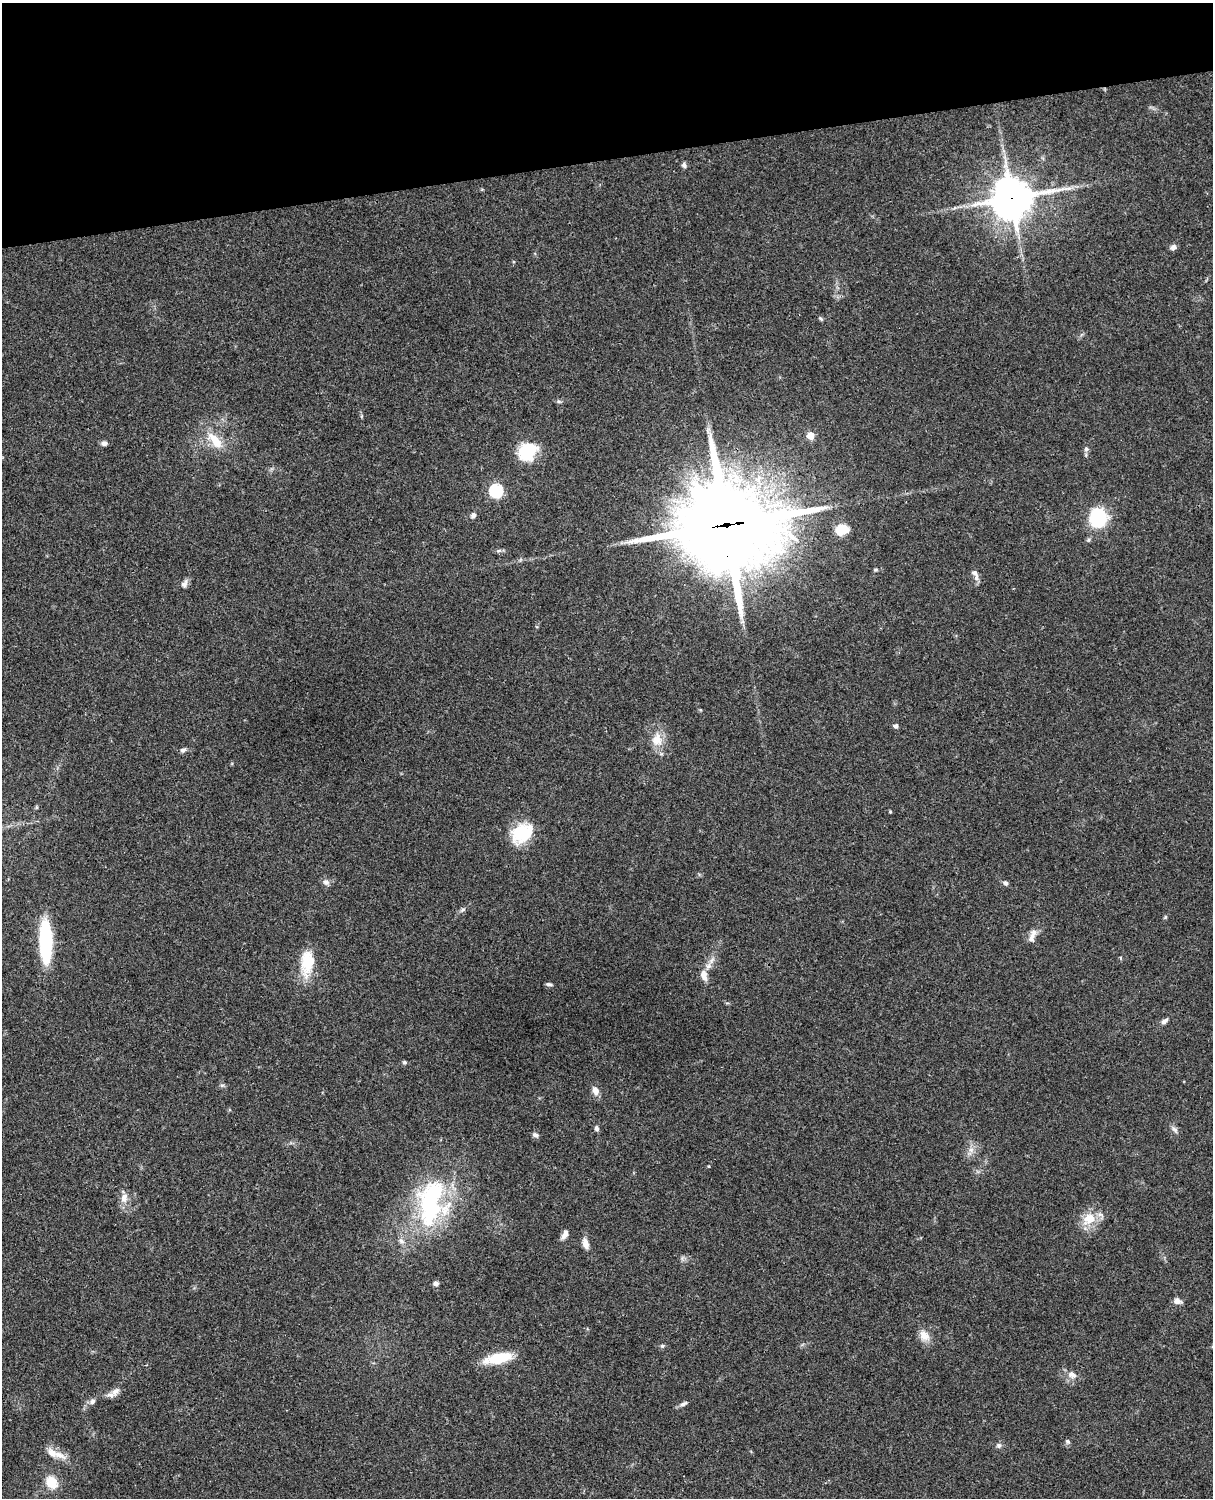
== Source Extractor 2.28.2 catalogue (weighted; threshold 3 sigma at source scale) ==
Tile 3 of 4 x 3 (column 3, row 1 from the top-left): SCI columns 2546-3756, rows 3268-4763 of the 5087 x 4927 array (HDU 1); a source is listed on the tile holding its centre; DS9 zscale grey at full resolution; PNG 1215 x 1500 px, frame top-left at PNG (2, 3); no overlay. Shown black and unused: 10% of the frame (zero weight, under 3 of 4 exposures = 6% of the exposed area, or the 3 px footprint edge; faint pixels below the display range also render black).
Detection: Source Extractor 2.28.2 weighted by HDU 2 'WHT'; one run over the whole footprint, this tile lists its part. Background 0.079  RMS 0.0058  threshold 0.0262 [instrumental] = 3 sigma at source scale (4.5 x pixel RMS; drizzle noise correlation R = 1.50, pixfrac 1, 0.05/0.05 arcsec/px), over >= 5 px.
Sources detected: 66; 1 inside a brighter object's white glare — not listed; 3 inside a brighter listed object's ellipse — not listed separately; the other 62 listed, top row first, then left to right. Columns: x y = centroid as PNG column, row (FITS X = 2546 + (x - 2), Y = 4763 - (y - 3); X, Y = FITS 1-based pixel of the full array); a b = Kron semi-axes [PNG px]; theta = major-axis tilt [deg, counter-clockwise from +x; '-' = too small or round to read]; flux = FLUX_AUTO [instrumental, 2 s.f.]
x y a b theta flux
684 165 7 6 - 1.4
1012 198 14 12 14 1700
1173 247 8 6 28 2.1
821 319 7 4 -45 0.82
559 401 6 4 -44 0.89
361 416 6 4 89 0.7
810 436 5 5 - 12
215 440 28 12 -48 12
104 443 7 6 - 2
1086 449 6 6 - 1.2
527 451 19 15 47 28
496 490 6 6 - 87
473 515 7 6 - 1.6
1098 517 18 17 - 31
726 525 35 29 2 7700
842 530 14 10 17 11
499 551 8 4 9 1.2
876 570 7 4 19 0.82
975 574 16 6 -66 3
184 584 11 7 58 2.3
896 726 5 5 - 1.9
657 740 19 15 89 9.1
183 750 7 5 17 1.6
36 807 6 4 -90 0.64
522 833 26 19 36 24
326 882 9 8 - 2.4
1005 883 7 6 - 1.3
462 910 9 5 27 1.3
1165 917 6 4 56 0.71
1031 939 13 9 88 3
46 942 42 11 -89 50
1121 958 5 3 - 0.54
307 963 34 16 85 18
704 975 14 8 -76 4.4
549 984 8 5 -12 1.3
1164 1021 10 5 37 2
404 1062 5 5 - 0.99
222 1085 6 4 17 0.91
595 1091 10 7 -67 4
597 1128 7 5 -81 1.6
1175 1129 11 5 -48 1.9
535 1135 8 5 -22 1.4
971 1150 7 6 - 2.2
124 1198 12 9 82 4.4
430 1204 55 35 -81 78
1089 1219 19 14 31 11
565 1234 12 6 61 2.7
401 1241 9 7 -46 2.2
585 1244 13 7 -73 4
436 1283 6 5 - 1.8
1177 1301 9 7 -11 3.1
924 1336 17 11 -52 5.8
662 1346 6 5 - 0.98
498 1358 23 9 12 25
1072 1375 12 9 -31 3.9
115 1391 14 8 38 3.7
92 1401 8 6 68 1.8
683 1404 11 5 27 1.7
1068 1441 6 6 - 1.2
999 1445 7 6 - 1.6
59 1455 21 9 -26 6.5
52 1482 11 9 -53 14
Overlapping masked pixels (flux is a lower limit): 2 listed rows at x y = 1012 198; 726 525